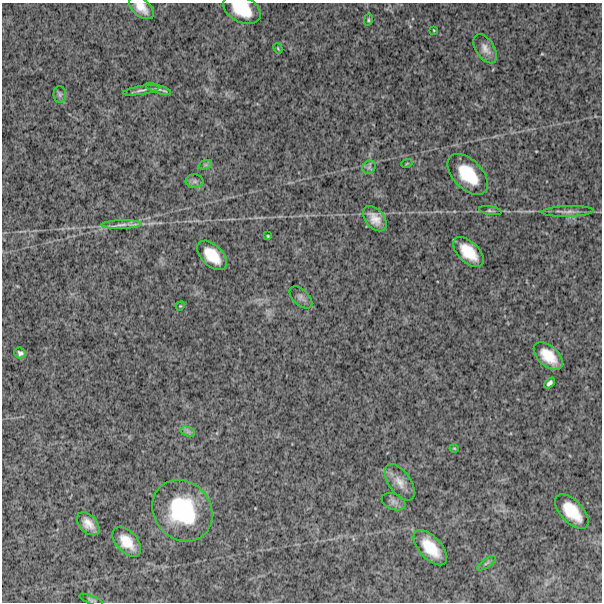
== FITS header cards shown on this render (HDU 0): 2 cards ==
NAXIS1  =                  600
NAXIS2  =                  600

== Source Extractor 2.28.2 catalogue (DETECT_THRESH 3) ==
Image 600 x 600 px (HDU 0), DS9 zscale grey, 1 PNG px = 1 image px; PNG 604 x 604 px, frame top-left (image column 1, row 600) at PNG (2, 3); each listed source drawn as its Kron ellipse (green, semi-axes under 4 px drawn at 4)
Background 1480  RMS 260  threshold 767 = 3 sigma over >= 5 px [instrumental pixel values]
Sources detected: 37; all 37 listed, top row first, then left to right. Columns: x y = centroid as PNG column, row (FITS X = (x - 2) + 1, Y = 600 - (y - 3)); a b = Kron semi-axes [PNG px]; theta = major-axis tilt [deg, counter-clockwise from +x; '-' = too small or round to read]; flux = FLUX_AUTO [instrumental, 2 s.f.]
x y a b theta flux
141 8 15 8 -42 1.9e+05
242 9 20 13 -28 5.2e+05
368 20 6 4 75 2.3e+04
433 30 3 2 - 1.2e+04
278 48 5 4 - 1.8e+04
485 49 16 9 -56 1.3e+05
158 89 13 4 -18 4.5e+04
141 90 18 4 10 6.4e+04
60 94 8 6 -89 4.2e+04
407 163 5 3 - 1.6e+04
205 165 7 4 18 3.4e+04
369 167 7 6 - 4.5e+04
468 174 25 14 -45 6.4e+05
195 181 9 6 -1 5.4e+04
490 211 11 3 -10 3.2e+04
568 211 26 5 2 1.1e+05
375 219 15 9 -49 1.9e+05
121 225 20 4 2 1.0e+05
268 236 3 3 - 1.7e+04
468 252 18 10 -44 4.2e+05
212 255 18 10 -45 4.0e+05
301 297 14 7 -44 7.5e+04
180 306 5 4 - 1.4e+04
20 353 6 5 - 4.2e+04
548 356 17 10 -42 3.7e+05
549 383 6 4 46 4.6e+04
188 432 7 4 -19 4.9e+04
454 448 4 3 - 1.2e+04
400 482 21 11 -55 1.7e+05
393 502 12 8 -22 7.0e+04
182 511 32 28 -50 1.5e+06
572 511 21 11 -47 4.8e+05
88 524 13 8 -47 1.7e+05
127 542 18 10 -47 3.1e+05
430 548 21 11 -47 4.3e+05
486 563 11 2 35 2.8e+04
91 600 12 4 -22 3.6e+04
At the frame edge (FLAGS 8, measured only in part): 2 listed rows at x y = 141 8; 242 9